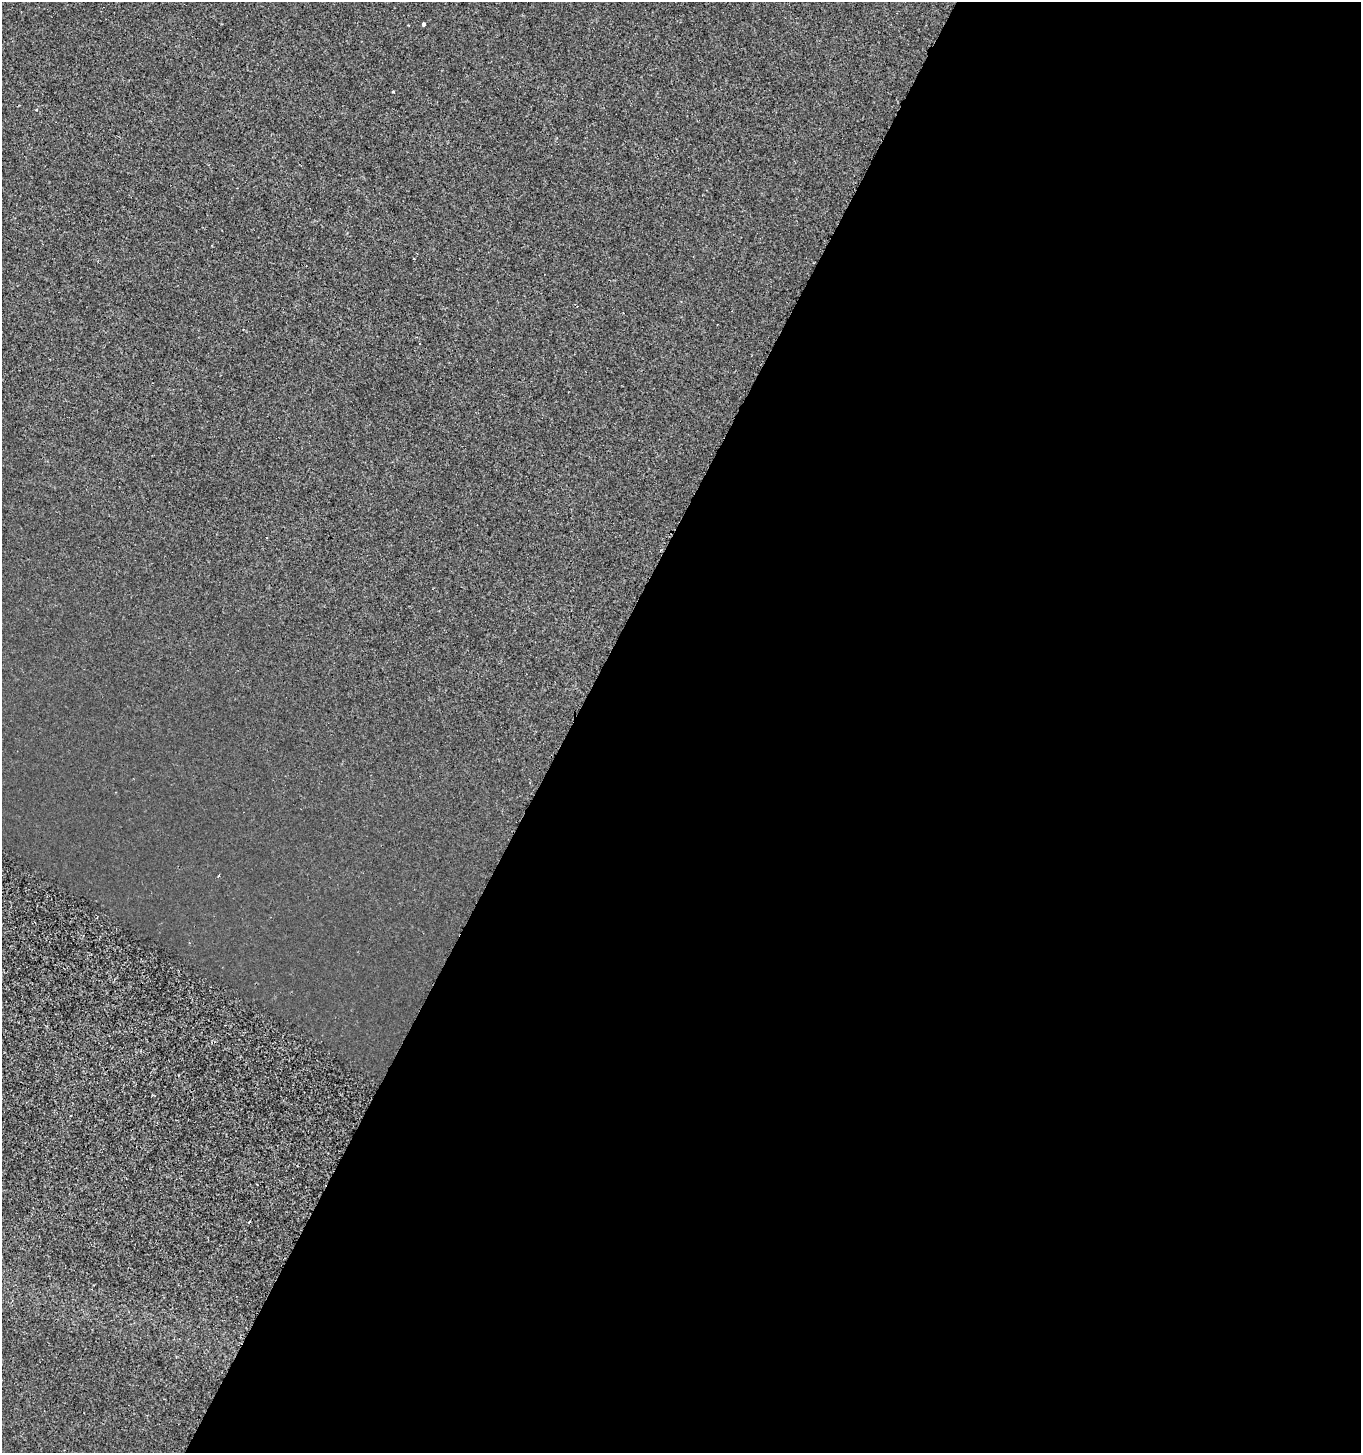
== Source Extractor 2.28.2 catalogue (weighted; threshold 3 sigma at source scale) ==
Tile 12 of 4 x 4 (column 4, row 3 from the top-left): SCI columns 4346-5704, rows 1457-2907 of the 5908 x 5820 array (HDU 1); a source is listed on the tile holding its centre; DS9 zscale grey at full resolution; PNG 1363 x 1455 px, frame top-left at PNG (2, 2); no overlay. Shown black and unused: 58% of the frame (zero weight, under 2 of 3 exposures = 1% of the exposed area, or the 3 px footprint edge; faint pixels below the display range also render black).
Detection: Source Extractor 2.28.2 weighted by HDU 2 'WHT'; one run over the whole footprint, this tile lists its part. Background -2.56e-04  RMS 0.0025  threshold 0.0113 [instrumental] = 3 sigma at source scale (4.5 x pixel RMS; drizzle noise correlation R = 1.50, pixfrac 1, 0.0396/0.0396 arcsec/px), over >= 5 px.
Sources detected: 6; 3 cosmic-ray / hot-pixel residue — not listed; the other 3 listed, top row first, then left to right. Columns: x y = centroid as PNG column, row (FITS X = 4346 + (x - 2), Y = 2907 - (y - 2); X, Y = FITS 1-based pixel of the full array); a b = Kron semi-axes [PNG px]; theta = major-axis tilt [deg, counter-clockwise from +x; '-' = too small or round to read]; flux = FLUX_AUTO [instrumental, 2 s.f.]
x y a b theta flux
424 24 3 3 - 8.4
393 92 3 2 - 0.27
267 538 2 2 - 0.21